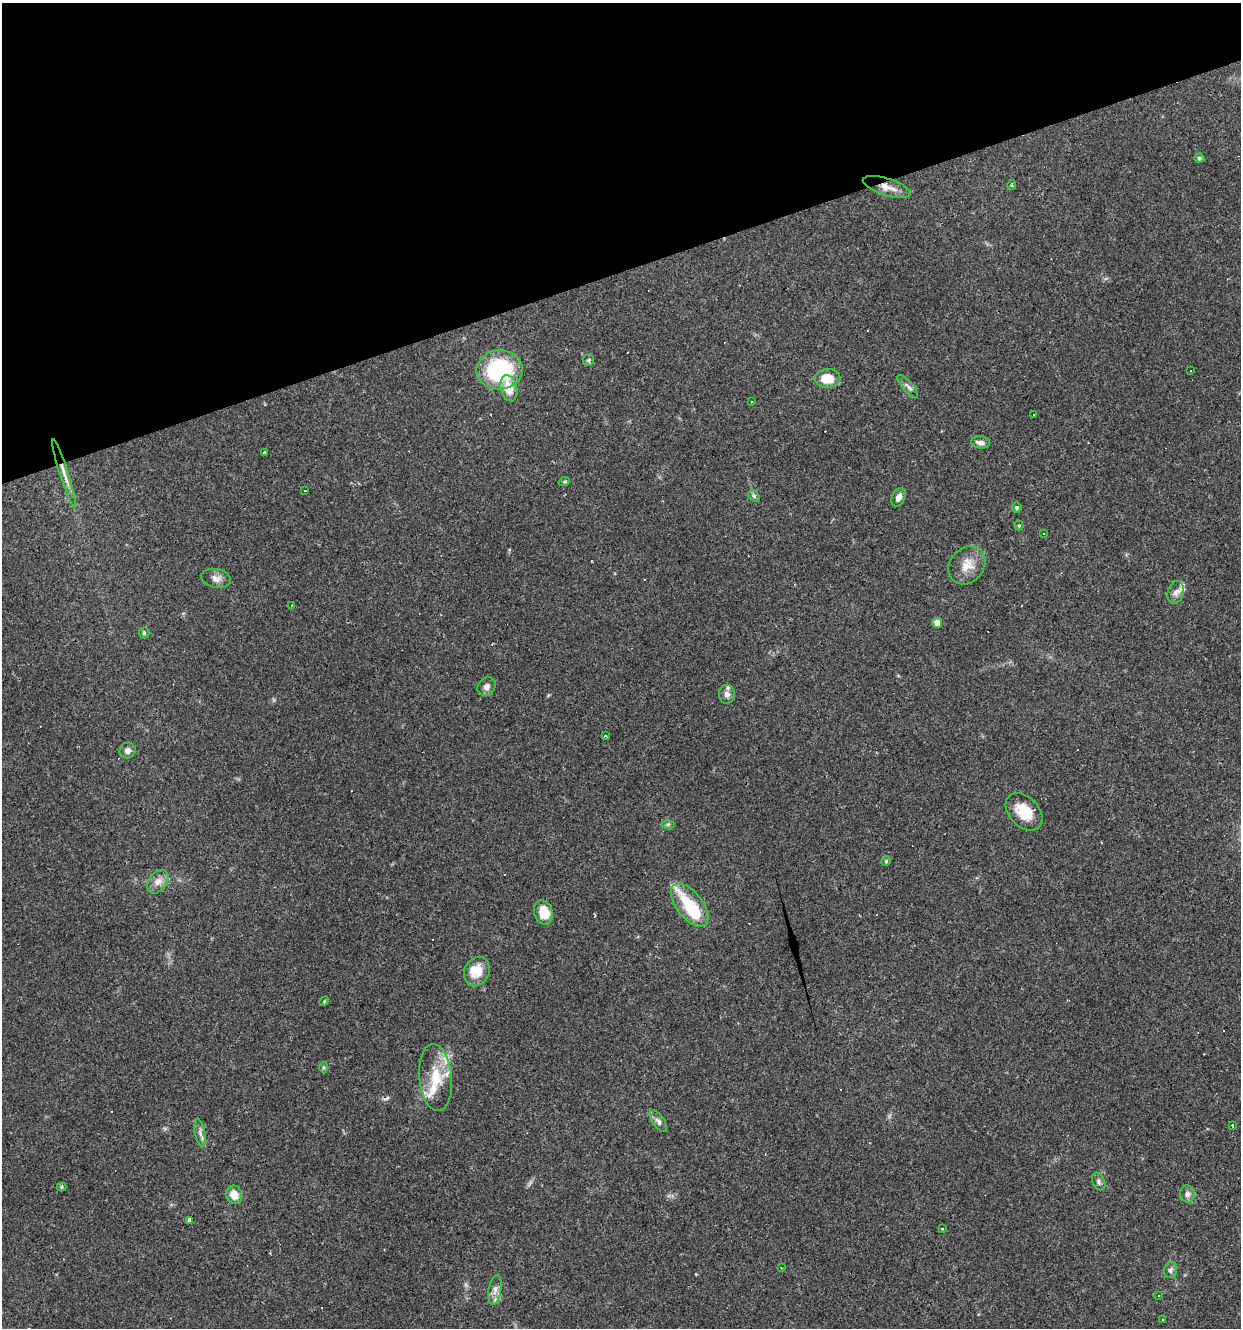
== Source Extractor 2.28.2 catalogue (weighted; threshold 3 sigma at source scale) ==
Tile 3 of 4 x 4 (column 3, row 1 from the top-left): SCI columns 2586-3824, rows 3979-5304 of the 5119 x 5304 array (HDU 1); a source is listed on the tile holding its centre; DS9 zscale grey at full resolution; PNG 1243 x 1330 px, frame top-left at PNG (2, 3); each listed source drawn as its Kron ellipse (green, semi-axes under 4 px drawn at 4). Shown black and unused: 20% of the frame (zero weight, under 3 of 4 exposures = <1% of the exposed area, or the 3 px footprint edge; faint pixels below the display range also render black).
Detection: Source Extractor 2.28.2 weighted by HDU 2 'WHT'; one run over the whole footprint, this tile lists its part. Background 0.101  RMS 0.0052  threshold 0.0234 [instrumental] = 3 sigma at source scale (4.5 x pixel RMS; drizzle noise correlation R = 1.50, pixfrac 1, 0.0396/0.0396 arcsec/px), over >= 5 px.
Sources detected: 87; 1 inside a brighter object's white glare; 23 cosmic-ray / hot-pixel residue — neither listed nor drawn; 8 inside a brighter listed object's ellipse — not listed separately; the other 55 listed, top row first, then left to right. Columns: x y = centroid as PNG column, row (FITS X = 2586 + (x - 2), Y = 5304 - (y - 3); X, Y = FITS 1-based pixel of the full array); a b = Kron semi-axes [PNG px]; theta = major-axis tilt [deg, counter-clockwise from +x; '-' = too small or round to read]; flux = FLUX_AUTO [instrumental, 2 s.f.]
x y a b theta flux
1199 158 5 4 - 1.1
1012 185 5 4 - 0.97
887 187 25 8 -17 5.7
588 360 6 5 - 0.81
500 370 23 19 4 49
1190 370 3 2 - 0.51
827 378 13 9 2 9.2
908 386 14 5 -48 2
509 388 13 8 -77 9.5
752 402 3 3 - 1.5
1033 415 3 3 - 1.6
981 442 9 6 -6 2.5
265 452 3 3 - 1.1
64 473 36 4 -72 4.7
564 482 6 3 19 0.65
305 491 3 2 - 0.45
754 496 6 5 - 0.96
899 497 10 6 63 2.9
1017 508 5 5 - 0.95
1019 525 5 4 - 0.58
1044 534 3 2 - 0.36
967 565 20 17 49 8.1
216 578 15 9 -10 3.3
1176 592 11 8 76 2.6
292 605 2 2 - 0.41
937 623 5 5 - 4.4
144 633 5 5 - 0.73
486 687 10 8 49 2.3
727 694 9 8 - 2.8
606 736 4 3 - 0.98
128 751 8 7 - 2.4
1024 812 22 14 -47 13
668 824 6 4 1 0.82
886 861 5 4 - 0.68
158 882 13 9 54 3.9
690 905 25 13 -51 21
543 912 12 9 -72 11
477 972 15 12 65 9.6
324 1001 6 3 46 0.53
324 1067 6 4 -89 0.69
436 1078 33 16 -84 16
658 1121 12 6 -54 2
1232 1125 3 3 - 0.66
200 1133 14 5 -80 2
1099 1182 9 6 -64 1.4
61 1187 5 4 - 0.67
1187 1194 9 7 -83 2.3
234 1195 9 8 - 5.7
190 1220 3 3 - 48
942 1228 3 2 - 0.9
781 1268 3 2 - 0.67
1171 1270 8 6 74 1.7
495 1290 15 6 81 2.9
1159 1296 3 2 - 0.4
1162 1320 3 2 - 0.54
Overlapping masked pixels (flux is a lower limit): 2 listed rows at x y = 887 187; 64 473